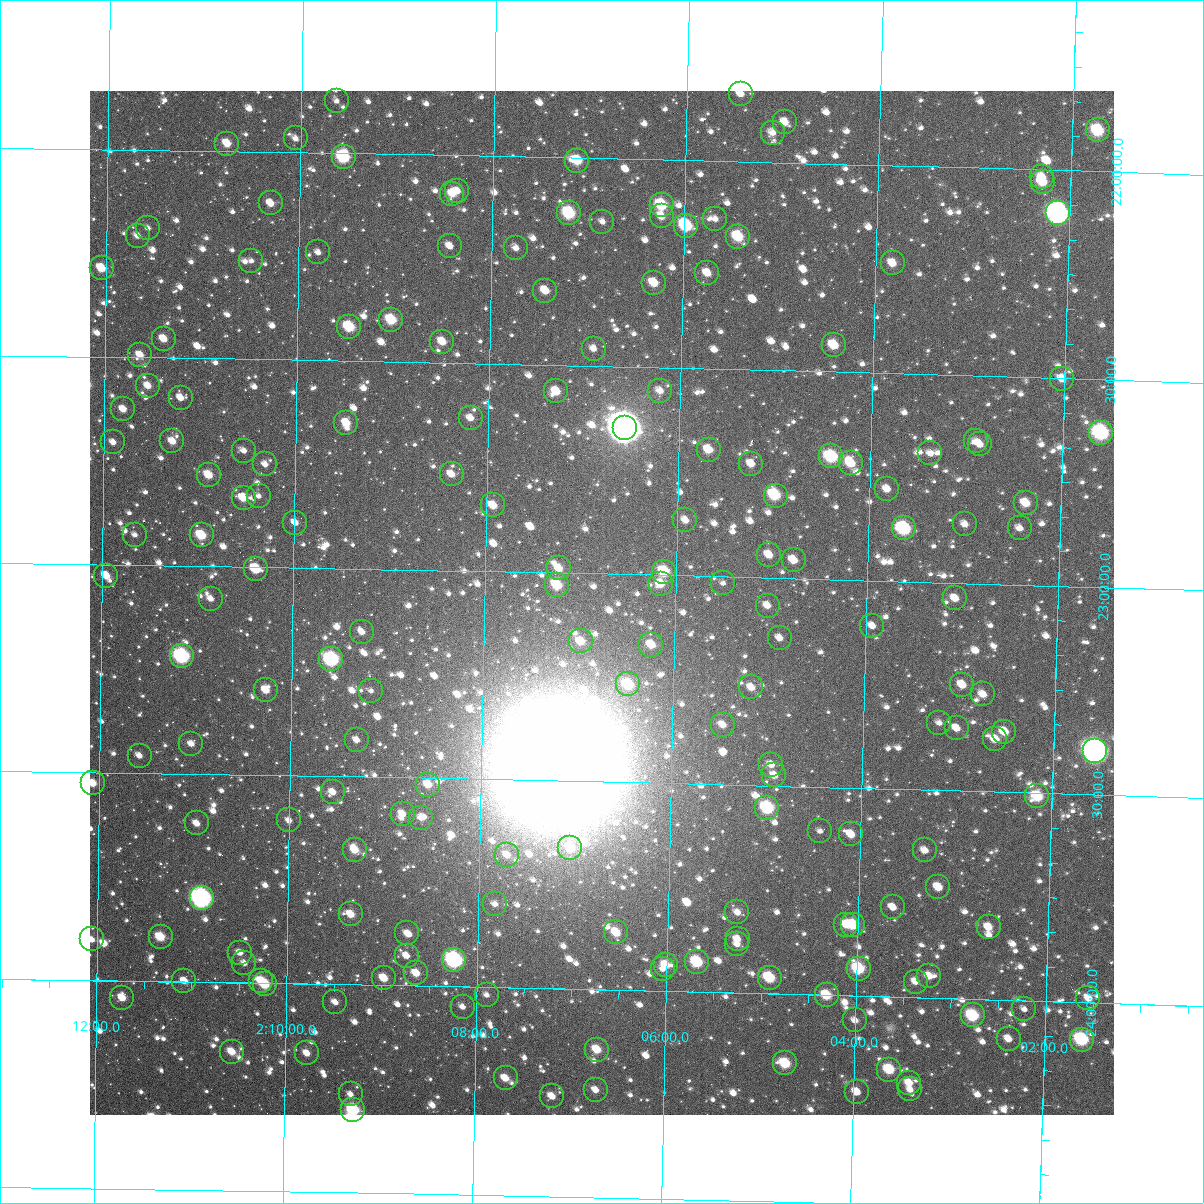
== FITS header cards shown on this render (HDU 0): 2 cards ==
NAXIS1  =                 1024
NAXIS2  =                 1024

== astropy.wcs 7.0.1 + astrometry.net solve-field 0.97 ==
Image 1024 x 1024 px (HDU 0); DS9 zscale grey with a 90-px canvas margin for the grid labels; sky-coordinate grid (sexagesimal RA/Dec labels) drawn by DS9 from the SOLVED WCS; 182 Tycho-2 reference stars matched to detected sources circled (green)
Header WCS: RA---TAN-SIP/DEC--TAN-SIP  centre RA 02:06:46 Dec +23:04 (31.69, +23.07 deg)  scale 8.66 arcsec/px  FOV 147.9' x 147.9'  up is +179 deg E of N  parity flipped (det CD > 0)
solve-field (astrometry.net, Tycho-2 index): VERIFIED the header's WCS against the Tycho-2 star catalogue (verified at 6 index scales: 11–182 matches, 0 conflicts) and refined it, rather than solving blind
Solved WCS: RA---TAN-SIP/DEC--TAN-SIP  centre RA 02:06:46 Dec +23:04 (31.69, +23.07 deg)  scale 8.66 arcsec/px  FOV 147.9' x 147.9'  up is +179 deg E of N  parity flipped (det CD > 0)
The solver's refit moves the header's centre by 0.66 arcsec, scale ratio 1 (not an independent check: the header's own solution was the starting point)
Tycho-2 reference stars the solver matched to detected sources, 182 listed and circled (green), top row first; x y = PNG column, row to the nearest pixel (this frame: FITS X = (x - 90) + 1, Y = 1024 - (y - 91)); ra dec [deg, ICRS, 3 dp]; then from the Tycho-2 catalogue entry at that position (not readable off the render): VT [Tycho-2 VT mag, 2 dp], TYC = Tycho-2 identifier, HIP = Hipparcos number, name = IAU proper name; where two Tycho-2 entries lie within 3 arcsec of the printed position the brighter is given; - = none
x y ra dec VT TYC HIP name
741 94 31.361 +21.837 11.69 1213-719-1 - -
337 101 32.408 +21.875 12.37 1220-116-1 - -
785 122 31.245 +21.903 11.29 1213-441-1 - -
1098 130 30.433 +21.902 9.55 1213-173-1 - -
773 133 31.276 +21.929 11.95 1213-76-1 - -
296 138 32.513 +21.967 12.01 1220-531-1 - -
227 144 32.690 +21.982 10.91 1220-334-1 - -
344 157 32.388 +22.010 9.04 1220-335-1 10065 -
577 161 31.780 +22.007 10.29 1213-555-1 - -
1042 177 30.574 +22.018 11.44 1213-86-1 - -
1043 182 30.572 +22.030 10.71 1213-293-1 - -
457 191 32.091 +22.087 12.04 1220-893-1 - -
452 194 32.103 +22.093 11.10 1220-12-1 - -
271 203 32.574 +22.124 11.58 1220-362-1 - -
662 205 31.560 +22.109 9.72 1213-606-1 - -
569 213 31.800 +22.133 9.28 1213-746-1 - -
1058 213 30.530 +22.104 7.27 1213-1621-1 9492 -
662 216 31.559 +22.137 11.50 1213-636-1 - -
715 219 31.420 +22.139 12.16 1213-479-1 - -
602 222 31.712 +22.153 11.96 1213-714-1 - -
686 226 31.494 +22.158 9.32 1213-700-1 9796 -
148 228 32.892 +22.189 12.05 1220-682-1 - -
138 236 32.919 +22.207 11.90 1220-130-1 - -
738 237 31.359 +22.182 9.82 1213-483-1 - -
450 246 32.107 +22.220 11.96 1220-436-1 - -
516 248 31.935 +22.221 12.05 1213-705-1 - -
318 252 32.449 +22.240 12.06 1220-117-1 - -
251 261 32.624 +22.263 11.95 1220-278-1 - -
893 263 30.956 +22.235 11.09 1213-322-1 - -
102 268 33.011 +22.286 10.56 1220-414-1 - -
707 273 31.437 +22.271 11.07 1213-206-1 - -
654 283 31.575 +22.297 10.82 1213-608-1 - -
545 291 31.856 +22.322 11.14 1213-556-1 - -
391 320 32.256 +22.399 9.89 1220-69-1 10019 -
349 327 32.364 +22.418 9.73 1220-492-1 - -
164 339 32.847 +22.454 11.40 1220-93-1 - -
442 342 32.122 +22.450 11.23 1220-91-1 - -
834 345 31.103 +22.436 10.51 1213-47-1 - -
594 349 31.728 +22.459 12.20 1213-712-1 - -
140 355 32.907 +22.494 11.56 1220-21-1 - -
1062 379 30.507 +22.501 11.44 1757-1676-1 - -
148 386 32.887 +22.568 11.41 1758-1090-1 - -
556 391 31.822 +22.563 10.74 1758-1756-1 - -
660 391 31.552 +22.557 12.23 1758-1410-1 - -
181 398 32.801 +22.596 11.42 1758-1106-1 - -
123 409 32.950 +22.625 11.54 1758-726-1 - -
471 418 32.045 +22.632 11.42 1758-1134-1 - -
346 423 32.368 +22.650 10.80 1758-976-1 - -
625 428 31.641 +22.648 5.04 1758-2417-1 9836 -
1101 433 30.400 +22.628 8.51 1757-889-1 9454 -
172 441 32.821 +22.701 10.97 1758-802-1 - -
976 441 30.726 +22.657 12.72 1758-541-1 - -
113 442 32.975 +22.705 11.81 1758-1608-1 - -
980 444 30.716 +22.665 11.54 1758-453-1 - -
709 450 31.422 +22.695 10.79 1758-550-1 - -
244 451 32.634 +22.720 12.56 1758-1210-1 - -
930 453 30.844 +22.690 12.07 1758-106-1 - -
831 456 31.102 +22.704 9.25 1758-230-1 - -
851 463 31.050 +22.719 10.44 1758-483-1 - -
265 464 32.578 +22.752 11.67 1758-1236-1 - -
751 464 31.309 +22.727 11.44 1758-487-1 - -
452 474 32.091 +22.768 11.28 1758-1074-1 - -
209 475 32.725 +22.780 10.70 1758-1310-1 - -
887 489 30.954 +22.779 11.42 1758-72-1 - -
259 496 32.594 +22.829 12.49 1758-942-1 - -
776 496 31.245 +22.802 9.58 1758-486-1 9714 -
244 498 32.633 +22.834 10.89 1758-746-1 - -
1026 503 30.591 +22.803 10.95 1757-1215-1 - -
493 505 31.981 +22.841 10.95 1758-950-1 - -
685 520 31.478 +22.866 11.78 1758-876-1 - -
295 523 32.497 +22.892 11.58 1758-1346-1 - -
965 524 30.749 +22.858 11.78 1758-545-1 - -
904 528 30.907 +22.873 8.87 1758-491-1 9619 -
1020 528 30.605 +22.864 11.90 1757-1700-1 - -
135 535 32.915 +22.927 12.07 1758-1030-1 - -
202 535 32.741 +22.926 10.16 1758-1306-1 - -
769 555 31.258 +22.945 11.19 1758-76-1 - -
794 560 31.193 +22.956 11.05 1758-47-1 - -
559 568 31.806 +22.989 11.35 1758-1194-1 - -
256 569 32.597 +23.005 10.48 1758-654-1 - -
664 572 31.531 +22.991 9.68 1758-1580-1 - -
106 576 32.989 +23.026 11.14 1758-1652-1 - -
723 583 31.376 +23.015 12.47 1758-141-1 - -
661 584 31.539 +23.021 10.91 1758-1472-1 - -
557 585 31.810 +23.029 9.95 1758-1348-1 - -
955 598 30.768 +23.037 11.64 1758-593-1 - -
211 599 32.714 +23.078 12.43 1758-870-1 - -
768 606 31.258 +23.067 11.89 1758-144-1 - -
872 626 30.983 +23.109 12.12 1758-553-1 - -
362 632 32.318 +23.152 11.52 1758-1086-1 - -
780 638 31.224 +23.144 12.39 1758-426-1 - -
581 641 31.744 +23.164 10.97 1758-752-1 - -
651 645 31.559 +23.168 11.01 1758-1120-1 - -
182 656 32.789 +23.217 8.38 1758-1318-1 10201 -
331 659 32.396 +23.219 8.44 1758-1290-1 10070 -
628 684 31.618 +23.265 10.03 1758-894-1 - -
962 685 30.743 +23.245 10.95 1758-436-1 - -
751 687 31.295 +23.265 11.51 1758-616-1 - -
266 690 32.567 +23.296 11.09 1758-2396-1 - -
371 691 32.291 +23.293 12.88 1758-2398-1 - -
983 694 30.688 +23.266 11.53 1757-645-1 - -
939 723 30.801 +23.338 12.05 1758-62-1 - -
723 725 31.367 +23.356 11.44 1758-98-1 - -
957 728 30.754 +23.350 11.36 1758-248-1 - -
1004 732 30.630 +23.354 10.70 1757-1547-1 - -
995 739 30.654 +23.373 11.19 1757-414-1 - -
357 740 32.326 +23.412 11.94 1758-2199-1 - -
191 744 32.760 +23.428 12.12 1758-2071-1 - -
1095 751 30.389 +23.395 6.63 1757-1966-1 9452 -
140 756 32.895 +23.458 12.16 1758-2297-1 - -
771 765 31.238 +23.450 11.66 1758-329-1 - -
774 775 31.229 +23.475 11.69 1758-59-1 - -
93 783 33.016 +23.526 10.91 1758-2086-1 - -
428 785 32.136 +23.516 11.31 1758-2110-1 - -
333 792 32.386 +23.538 11.79 1758-1827-1 - -
1037 796 30.537 +23.508 9.81 1757-159-1 - -
767 808 31.245 +23.554 9.13 1758-79-1 - -
403 814 32.202 +23.588 11.80 1758-2276-1 - -
421 818 32.154 +23.596 11.88 1758-1901-1 - -
289 820 32.500 +23.608 11.69 1758-2043-1 - -
197 823 32.742 +23.619 11.61 1758-2213-1 - -
820 831 31.105 +23.606 11.91 1758-446-1 - -
851 834 31.023 +23.612 11.33 1758-403-1 - -
570 848 31.760 +23.661 10.89 1758-1687-1 - -
355 850 32.326 +23.677 11.06 1758-1919-1 - -
925 850 30.829 +23.645 11.76 1758-556-1 - -
507 855 31.925 +23.683 11.52 1758-1792-1 - -
938 887 30.790 +23.733 10.95 1758-279-1 - -
202 898 32.727 +23.799 7.36 1758-1583-1 10181 -
495 904 31.955 +23.800 12.14 1758-2282-1 - -
893 907 30.909 +23.784 12.14 1758-283-1 - -
737 912 31.317 +23.807 12.32 1758-29-1 - -
351 914 32.334 +23.831 10.92 1758-2308-1 - -
846 925 31.030 +23.829 11.39 1758-205-1 - -
853 925 31.012 +23.829 10.08 1758-71-1 - -
989 927 30.656 +23.826 11.61 1757-995-1 - -
616 932 31.634 +23.862 10.72 1758-1983-1 - -
407 933 32.185 +23.874 12.94 1758-1771-1 - -
161 937 32.833 +23.893 10.24 1758-1445-1 - -
92 939 33.014 +23.902 11.61 1758-2380-1 - -
738 939 31.315 +23.871 11.64 1758-388-1 - -
737 944 31.315 +23.883 12.02 1758-236-1 - -
240 953 32.623 +23.928 11.81 1758-1417-1 - -
407 956 32.185 +23.929 12.15 1758-1491-1 - -
454 960 32.059 +23.937 8.09 1758-1860-1 - -
697 962 31.420 +23.929 9.55 1758-295-1 - -
244 963 32.611 +23.953 12.40 1758-883-1 - -
666 965 31.502 +23.937 11.13 1758-1365-1 - -
663 969 31.510 +23.947 11.85 1758-2014-1 - -
859 969 30.994 +23.935 9.45 1758-529-1 - -
416 973 32.159 +23.970 11.13 1758-1998-1 - -
929 976 30.809 +23.948 11.27 1758-183-1 - -
384 978 32.243 +23.984 11.04 1758-2266-1 - -
770 978 31.228 +23.962 9.81 1758-602-1 - -
184 981 32.769 +23.998 11.66 1758-2113-1 - -
261 981 32.566 +23.995 10.83 1758-2234-1 - -
916 982 30.843 +23.962 11.84 1758-255-1 - -
265 984 32.556 +24.004 9.98 1758-1900-1 - -
487 995 31.972 +24.019 12.48 1758-1631-1 - -
827 995 31.077 +24.001 10.25 1758-116-1 - -
122 998 32.931 +24.041 11.23 1758-1391-1 - -
1088 998 30.387 +23.989 11.47 1757-252-1 - -
335 1002 32.370 +24.044 11.66 1758-2004-1 - -
463 1007 32.035 +24.049 12.11 1758-865-1 - -
1024 1009 30.556 +24.020 12.12 1757-805-1 - -
973 1015 30.690 +24.039 9.43 1757-969-1 - -
855 1020 31.000 +24.059 12.40 1758-24-1 - -
1009 1039 30.594 +24.093 11.26 1757-100-1 - -
1082 1040 30.401 +24.090 9.55 1757-1967-1 - -
597 1050 31.678 +24.145 10.65 1758-2094-1 - -
232 1052 32.640 +24.167 10.73 1758-1973-1 - -
307 1053 32.442 +24.168 11.67 1758-1669-1 - -
785 1063 31.180 +24.168 10.02 1758-5-1 - -
889 1070 30.906 +24.175 9.92 1758-439-1 - -
506 1078 31.918 +24.219 10.94 1758-1293-1 - -
909 1083 30.853 +24.206 11.72 1758-481-1 - -
910 1089 30.850 +24.222 12.09 1758-582-1 - -
596 1090 31.679 +24.242 12.07 1758-1341-1 - -
857 1092 30.990 +24.231 11.33 1758-614-1 - -
351 1094 32.326 +24.264 11.99 1758-2030-1 - -
552 1096 31.794 +24.259 11.59 1758-2078-1 - -
353 1110 32.318 +24.302 9.01 1758-1305-1 10042 -